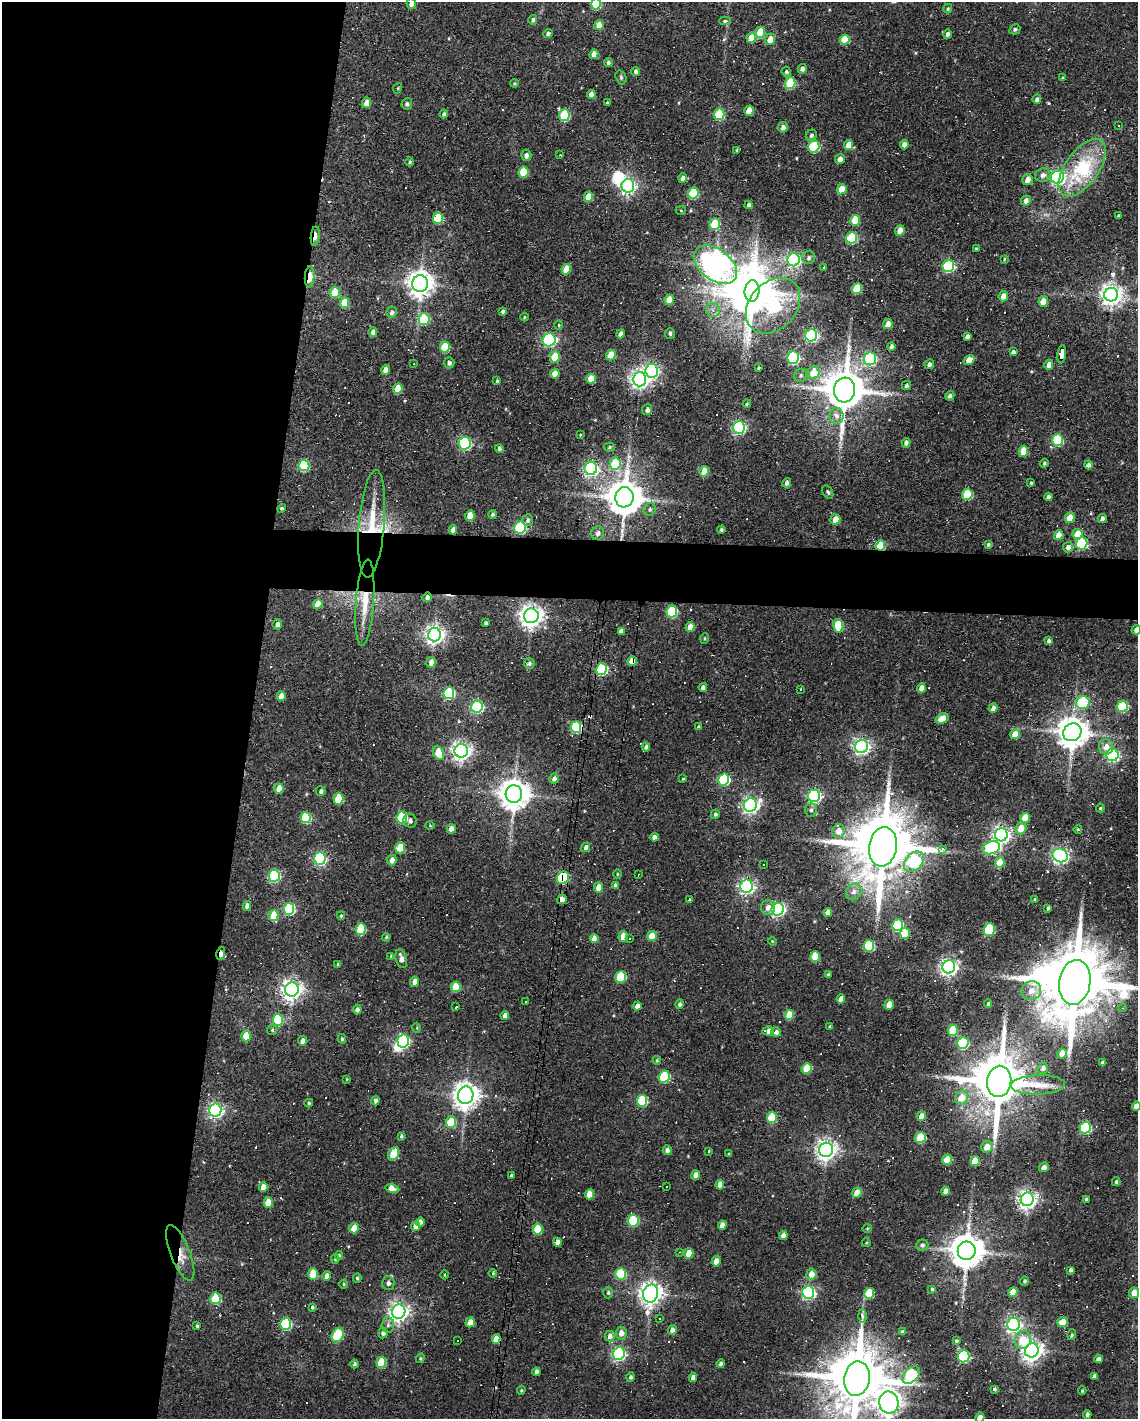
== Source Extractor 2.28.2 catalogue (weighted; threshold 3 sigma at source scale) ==
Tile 5 of 4 x 3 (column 1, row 2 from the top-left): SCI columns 1-1136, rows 1520-2936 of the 4543 x 4566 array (HDU 1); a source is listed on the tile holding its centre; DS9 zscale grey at full resolution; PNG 1140 x 1421 px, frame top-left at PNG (2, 2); each listed source drawn as its Kron ellipse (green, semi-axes under 4 px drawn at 4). Shown black and unused: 25% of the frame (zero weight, under 2 of 3 exposures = <1% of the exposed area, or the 3 px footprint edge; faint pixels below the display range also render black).
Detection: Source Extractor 2.28.2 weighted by HDU 2 'WHT'; one run over the whole footprint, this tile lists its part. Background 0.08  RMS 0.0068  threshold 0.0304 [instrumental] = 3 sigma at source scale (4.5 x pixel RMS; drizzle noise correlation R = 1.50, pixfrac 1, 0.05/0.05 arcsec/px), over >= 5 px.
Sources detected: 479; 4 inside a brighter object's white glare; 50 cosmic-ray / hot-pixel residue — neither listed nor drawn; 2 inside a brighter listed object's ellipse — not listed separately; the other 423 listed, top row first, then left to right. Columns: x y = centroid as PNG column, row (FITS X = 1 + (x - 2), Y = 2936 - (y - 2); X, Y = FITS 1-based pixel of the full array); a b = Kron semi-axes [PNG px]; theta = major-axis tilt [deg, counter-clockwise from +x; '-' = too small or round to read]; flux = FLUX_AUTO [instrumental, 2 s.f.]
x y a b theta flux
411 3 5 4 - 4.2
596 4 5 5 - 29
948 9 5 4 - 1
533 20 5 4 - 1.6
725 21 6 4 1 1.5
599 25 5 4 - 7.5
1015 29 6 5 - 1.3
760 32 5 5 - 17
548 33 5 4 - 1.7
947 34 5 4 - 2.2
751 38 5 4 - 12
770 39 6 5 - 7.2
845 40 5 5 - 18
594 54 5 4 - 5.2
608 63 4 4 - 1.4
802 69 5 4 - 2.4
636 72 4 4 - 2.1
786 72 5 4 - 1.2
621 77 7 5 -71 1.3
1062 78 4 3 - 0.73
790 83 6 5 - 33
514 84 4 4 - 0.77
398 88 5 3 - 0.69
591 94 4 4 - 3.1
1037 99 5 4 - 2.1
367 103 5 4 - 7.5
607 103 4 3 - 0.8
407 104 5 5 - 1.7
749 111 5 4 - 9.5
444 114 4 3 - 1.4
719 114 6 5 - 37
564 115 6 5 - 43
1119 126 3 2 - 0.64
783 127 5 4 - 3
811 135 6 5 - 1.7
848 145 5 4 - 7.7
904 145 4 4 - 3.6
814 147 6 5 - 49
737 150 4 3 - 1
526 155 6 5 - 2.4
560 155 3 3 - 0.43
840 159 5 4 - 4.4
410 162 4 4 - 0.99
1082 168 33 16 54 50
523 172 5 5 - 22
1043 175 8 6 21 3.1
1057 177 6 6 - 170
683 178 5 4 - 2.7
1027 180 5 5 - 5
628 186 7 6 - 220
842 189 5 4 - 13
693 193 5 5 - 37
588 197 5 4 - 11
1026 201 5 4 - 3.5
749 205 4 3 - 1.9
681 211 5 3 - 0.65
1118 216 4 3 - 0.78
438 218 6 5 - 29
855 220 5 5 - 14
715 224 6 5 - 24
900 230 5 4 - 9.3
315 236 10 3 83 6
851 238 6 5 - 46
976 249 4 3 - 0.71
809 258 7 6 - 2
1004 259 3 3 - 0.63
794 260 6 6 - 150
715 265 25 15 -38 870
948 266 6 5 - 80
824 267 3 3 - 0.57
566 269 5 4 - 13
310 277 10 5 85 8.5
420 284 8 8 - 660
857 289 5 5 - 25
752 291 10 7 84 2300
335 292 5 5 - 18
1111 295 7 6 - 520
1003 296 5 4 - 5
669 300 5 4 - 9
1043 302 5 4 - 11
344 303 5 5 - 16
773 306 31 23 48 170
713 310 7 7 - 2.7
503 311 4 3 - 1.4
392 312 5 5 - 2.3
524 317 4 3 - 0.57
424 319 6 5 - 38
888 324 5 4 - 6.7
559 325 5 3 - 0.6
373 332 5 4 - 3.1
670 333 5 5 - 1.5
621 334 4 4 - 3
811 335 6 6 - 110
967 336 4 4 - 1.9
549 340 6 6 - 110
891 346 4 4 - 1.8
445 347 5 5 - 27
1013 352 4 3 - 1.8
1062 354 9 4 82 62
611 355 5 4 - 11
555 357 5 5 - 19
793 358 6 6 - 96
870 359 6 6 - 79
969 360 6 4 36 7.8
449 363 5 5 - 1.9
414 364 3 2 - 0.59
929 364 5 4 - 2.1
1049 365 5 4 - 3.9
758 368 3 3 - 0.83
385 370 5 4 - 4.6
652 371 7 6 - 150
814 373 6 6 - 14
555 374 5 4 - 7.2
801 375 7 6 - 1.7
591 379 5 5 - 9.5
639 379 7 7 - 320
497 381 3 3 - 0.92
906 386 5 4 - 1.5
398 389 5 4 - 12
844 390 12 10 83 2500
950 396 5 4 - 1.9
747 404 4 3 - 0.75
647 410 5 5 - 2.5
837 416 8 7 - 3.4
739 427 6 6 - 130
580 435 3 3 - 0.47
1057 440 6 5 - 51
465 443 6 6 - 110
906 443 5 4 - 2
609 447 6 4 3 1.1
499 449 4 4 - 1.5
1023 451 5 4 - 14
1044 463 4 4 - 0.97
615 464 6 5 - 29
304 465 6 5 - 39
1088 465 4 4 - 3.2
591 468 7 6 - 180
704 471 5 4 - 14
787 483 5 4 - 2.3
1031 483 3 2 - 0.71
828 492 7 5 -60 1.2
967 494 6 5 - 35
624 497 10 9 - 1700
1048 497 4 3 - 2.2
282 508 4 4 - 1.1
650 509 6 6 - 1.5
492 515 4 4 - 1.2
470 516 5 4 - 14
1070 518 5 4 - 9.8
835 519 5 5 - 8
1102 519 5 4 - 2.4
528 520 6 5 - 1.5
372 524 54 13 85 26
520 527 6 5 - 80
453 530 4 4 - 4.2
721 530 4 4 - 1.4
598 533 7 6 - 2.4
1077 534 5 5 - 8.6
1059 535 5 4 - 8.8
1082 543 6 5 - 74
880 545 5 5 - 19
988 545 4 4 - 1.2
1068 547 5 5 - 3
427 597 5 4 - 2.1
365 603 43 9 86 17
318 604 5 4 - 9.3
672 612 6 5 - 48
531 616 7 7 - 520
486 623 4 3 - 1.2
277 624 5 5 - 3
838 626 7 5 -77 26
690 627 5 4 - 9.8
1136 630 5 4 - 3.2
621 631 4 4 - 2.5
434 635 7 6 - 320
705 638 5 3 - 0.75
1049 641 4 4 - 1.6
632 661 5 4 - 11
431 662 5 5 - 3.9
529 664 5 5 - 1.7
601 669 6 5 - 74
703 687 4 4 - 2.8
921 688 5 4 - 5.8
800 690 3 3 - 18
449 693 6 5 - 71
281 696 5 4 - 6.9
1083 703 7 6 - 31
477 706 6 5 - 110
1123 706 5 5 - 44
993 708 5 4 - 3
942 718 7 5 20 9.3
576 727 6 5 - 55
699 727 4 3 - 1.1
1072 732 9 8 - 1200
1015 734 5 4 - 10
862 746 6 6 - 230
646 747 4 4 - 1.9
1106 747 8 7 - 5.2
461 751 7 6 - 320
438 753 7 5 -68 17
1113 755 6 6 - 120
554 778 5 4 - 2.8
683 779 4 3 - 0.7
724 779 6 5 - 62
279 788 5 4 - 9.2
321 791 5 4 - 1.8
514 794 8 8 - 1100
814 796 6 6 - 140
338 799 6 5 - 27
750 805 7 6 - 220
1100 808 4 4 - 0.73
811 810 7 6 - 2
715 814 5 4 - 1.3
402 817 6 5 - 51
306 818 5 5 - 47
1025 818 5 4 - 12
410 821 7 6 - 2.3
430 825 5 3 - 0.59
1021 828 6 5 - 8.7
451 829 4 4 - 5.6
1078 829 4 3 - 0.62
839 831 7 6 - 7.1
1001 835 6 6 - 260
654 837 4 4 - 2.9
585 847 5 4 - 2.5
883 847 20 14 81 6400
400 848 5 5 - 22
991 848 9 6 18 85
942 849 4 3 - 5.8
1060 855 8 6 -24 210
320 859 6 5 - 100
392 860 5 4 - 3.9
914 862 11 8 44 46
1000 862 5 5 - 17
763 864 3 3 - 2.8
617 874 4 3 - 0.58
638 875 4 2 - 0.7
274 876 6 5 - 80
563 878 6 6 - 35
615 886 4 4 - 1.9
746 886 6 6 - 200
599 887 5 4 - 7
854 892 9 7 60 3.6
562 899 5 4 - 5.2
689 900 3 3 - 0.9
1035 900 4 3 - 1.2
247 906 5 4 - 2.8
768 908 7 7 - 3.9
1048 908 4 3 - 1.4
289 909 6 5 - 64
778 909 6 6 - 150
828 912 4 4 - 5.2
273 915 5 5 - 14
341 916 4 4 - 0.92
898 925 6 5 - 55
361 929 6 5 - 31
989 930 6 5 - 45
905 933 5 5 - 18
652 936 5 4 - 14
386 937 4 3 - 0.72
623 937 5 4 - 10
594 938 5 4 - 5.9
630 939 3 3 - 2.1
772 941 4 3 - 0.55
869 946 6 5 - 46
221 953 6 3 79 4.8
391 956 4 4 - 0.8
815 956 5 5 - 23
401 959 10 5 -77 4.7
338 964 4 3 - 1
949 967 6 6 - 270
828 974 3 3 - 1
621 977 6 5 - 40
415 982 5 4 - 4.5
1075 982 23 15 81 8100
456 987 5 4 - 20
292 989 7 7 - 390
1031 991 10 9 - 6.9
841 999 4 4 - 4.3
526 1001 2 2 - 0.65
680 1004 5 4 - 1.7
988 1004 4 3 - 1.2
889 1005 5 4 - 8.6
637 1006 4 4 - 4.4
456 1007 3 2 - 1.1
1122 1008 4 3 - 0.72
357 1009 5 4 - 2.4
789 1015 5 4 - 18
505 1016 4 4 - 4.1
278 1020 6 5 - 40
830 1027 3 3 - 1.1
417 1028 5 3 - 0.62
272 1030 5 5 - 0.97
953 1030 5 5 - 21
768 1031 6 4 -2 3.5
776 1032 5 4 - 2.1
246 1036 5 4 - 15
342 1039 5 4 - 1
302 1041 4 4 - 3.8
403 1041 6 6 - 110
963 1043 6 5 - 67
1062 1053 5 5 - 7.2
657 1060 4 3 - 0.79
1102 1063 4 3 - 2.6
807 1068 5 5 - 18
1043 1068 5 5 - 2.4
664 1077 6 5 - 55
347 1079 4 2 - 0.45
999 1081 16 12 83 4300
1038 1085 27 9 2 12
466 1095 9 7 80 680
961 1098 7 6 - 9.6
375 1101 4 4 - 2.5
642 1101 6 5 - 43
309 1103 4 3 - 1.1
1136 1106 4 4 - 4.4
215 1110 6 6 - 190
921 1116 5 4 - 5.5
772 1117 5 5 - 28
451 1122 5 5 - 27
1085 1128 6 5 - 67
401 1136 3 3 - 1
920 1138 6 5 - 27
987 1147 6 5 - 8
667 1150 5 4 - 2.9
826 1150 7 7 - 410
709 1151 3 3 - 0.62
393 1154 7 5 60 19
728 1154 4 3 - 0.62
947 1160 5 4 - 20
975 1161 5 4 - 14
1044 1167 5 4 - 3.2
696 1175 5 4 - 4.5
511 1176 4 3 - 1.2
1116 1182 4 3 - 1.1
720 1185 5 4 - 6.2
666 1186 3 3 - 1.9
263 1187 5 4 - 6.5
392 1189 7 4 -12 10
946 1191 4 4 - 4.4
857 1193 5 4 - 8.4
589 1194 5 4 - 12
1027 1199 7 6 - 330
1086 1199 4 3 - 0.95
268 1203 5 4 - 11
633 1221 6 5 - 44
420 1222 4 4 - 2.5
722 1225 4 4 - 5.5
416 1226 5 4 - 4.8
354 1228 5 4 - 10
867 1228 5 3 - 0.65
538 1229 5 5 - 23
783 1235 4 4 - 3.6
557 1242 4 4 - 5.9
866 1243 4 3 - 0.62
922 1245 6 5 - 1.6
967 1251 9 9 - 1500
679 1252 4 3 - 0.65
180 1253 30 9 -69 10
689 1253 5 4 - 11
339 1255 4 3 - 0.82
335 1259 4 4 - 0.9
716 1261 5 4 - 5
1071 1270 4 3 - 1.5
493 1273 4 3 - 0.68
313 1274 5 5 - 23
621 1274 6 5 - 40
811 1274 5 5 - 5.6
444 1275 4 3 - 0.57
327 1276 5 4 - 4.8
357 1278 4 4 - 1
1024 1281 4 4 - 1.3
388 1283 7 6 - 2.2
344 1284 4 4 - 0.74
932 1289 3 3 - 0.79
808 1292 6 6 - 130
1013 1292 5 4 - 8.8
608 1293 6 4 90 1.2
651 1293 9 7 77 450
869 1293 5 5 - 22
1134 1293 5 5 - 6.5
215 1298 6 5 - 35
312 1307 4 3 - 1
399 1312 7 6 - 360
862 1316 7 4 -88 1.3
659 1318 3 3 - 23
470 1322 5 4 - 6.4
1062 1322 6 5 - 10
286 1324 6 5 - 60
1014 1324 6 6 - 200
388 1325 7 6 - 2.1
197 1326 4 3 - 0.86
672 1330 5 4 - 2.9
902 1332 4 4 - 1.2
383 1333 5 4 - 2.6
621 1333 6 5 - 4.4
338 1335 7 5 60 43
1072 1335 5 4 - 1.3
610 1336 5 5 - 3
496 1339 5 4 - 8.5
457 1340 3 3 - 3.1
1023 1340 9 8 - 15
956 1341 3 3 - 0.86
1032 1350 7 7 - 430
619 1354 6 6 - 130
964 1356 6 5 - 75
420 1358 5 4 - 0.78
1098 1359 4 3 - 2.3
381 1362 5 4 - 21
721 1363 4 3 - 1.8
354 1364 4 4 - 1.7
536 1372 4 3 - 2.6
911 1375 10 6 44 71
1094 1376 4 3 - 2.4
631 1377 5 4 - 1.6
693 1377 4 4 - 2.7
857 1379 17 12 80 5100
995 1389 4 3 - 1.2
521 1390 4 3 - 0.76
1082 1391 4 4 - 0.76
889 1402 11 9 -76 530
1087 1414 4 3 - 1.6
980 1418 5 4 - 4.1
Overlapping masked pixels (flux is a lower limit): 15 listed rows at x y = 315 236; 310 277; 1062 354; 372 524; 453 530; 880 545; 427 597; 365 603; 632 661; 601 669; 576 727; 563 878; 562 899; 221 953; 180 1253
Isophote crosses this tile's border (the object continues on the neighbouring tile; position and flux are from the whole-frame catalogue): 8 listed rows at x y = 411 3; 596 4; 1136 630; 1075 982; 1136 1106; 857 1379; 889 1402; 980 1418